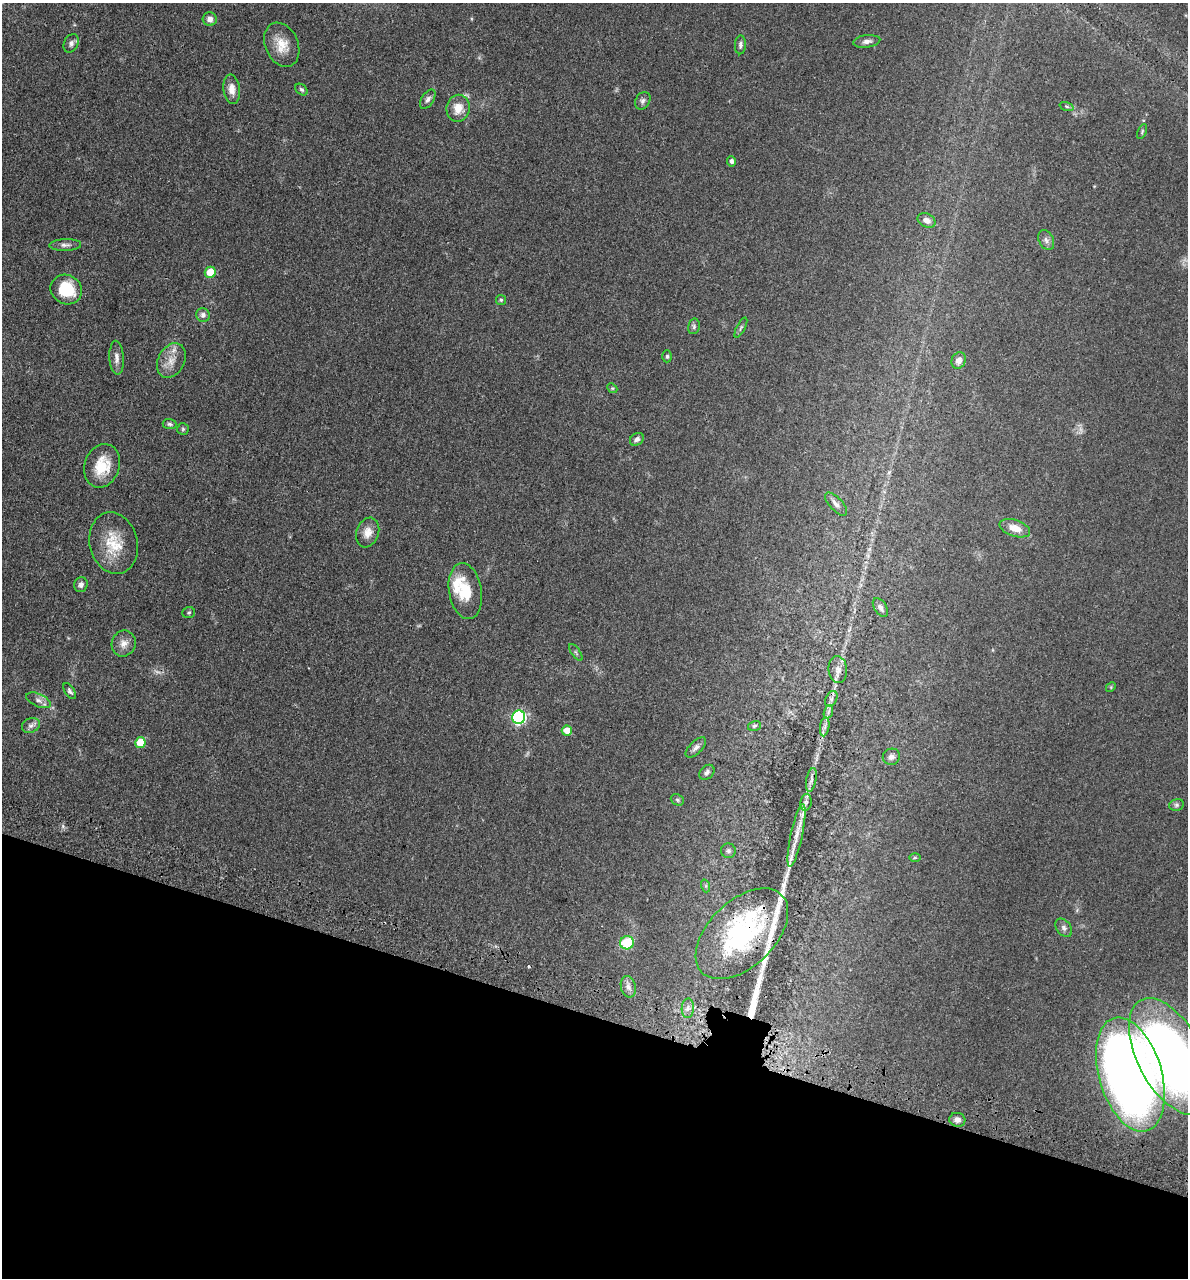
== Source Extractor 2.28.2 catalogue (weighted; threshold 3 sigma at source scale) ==
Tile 15 of 4 x 4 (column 3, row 4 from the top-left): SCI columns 2689-3874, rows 71-1346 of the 5260 x 5242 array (HDU 1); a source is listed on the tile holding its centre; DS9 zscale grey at full resolution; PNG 1190 x 1280 px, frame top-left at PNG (2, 3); each listed source drawn as its Kron ellipse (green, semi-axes under 4 px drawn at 4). Shown black and unused: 21% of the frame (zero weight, under 3 of 4 exposures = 7% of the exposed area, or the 3 px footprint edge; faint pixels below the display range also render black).
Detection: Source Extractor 2.28.2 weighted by HDU 2 'WHT'; one run over the whole footprint, this tile lists its part. Background 0.041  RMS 0.005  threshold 0.0223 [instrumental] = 3 sigma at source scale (4.5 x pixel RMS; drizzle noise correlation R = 1.50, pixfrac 1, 0.05/0.05 arcsec/px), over >= 5 px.
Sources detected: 82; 2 too faint to see at this stretch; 4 long thin detections or spike segments (spike, bleed or trail) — neither listed nor drawn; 4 inside a brighter listed object's ellipse — not listed separately; the other 72 listed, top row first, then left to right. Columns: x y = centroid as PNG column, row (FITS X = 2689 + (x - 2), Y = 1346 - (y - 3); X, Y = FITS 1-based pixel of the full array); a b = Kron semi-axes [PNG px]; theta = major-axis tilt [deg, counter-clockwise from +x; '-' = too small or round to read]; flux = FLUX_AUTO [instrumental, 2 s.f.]
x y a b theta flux
210 19 7 6 - 2.5
867 41 13 6 7 2.3
71 43 10 7 63 1.8
282 45 23 16 -66 8.8
740 45 9 5 87 1.3
232 89 15 8 -82 4.1
301 90 7 5 -39 0.9
428 99 11 6 57 1.8
643 101 9 7 56 1.5
1067 106 7 3 -19 0.66
458 108 13 11 80 6.6
1142 132 8 3 65 0.61
732 161 5 4 - 1.5
927 220 9 7 -25 2.8
1046 240 11 7 -63 1.8
65 245 16 6 2 2.1
210 272 5 5 - 8.4
66 290 16 14 -29 18
501 300 5 5 - 0.68
203 315 7 6 - 1.9
694 326 8 5 78 1.1
741 328 11 3 62 0.89
667 356 6 4 89 0.85
117 358 17 7 -87 2.9
171 360 18 13 62 6.6
959 360 8 7 - 2.9
612 388 5 4 - 0.57
169 424 7 5 -4 0.96
183 429 6 6 - 0.82
637 439 7 6 - 1.7
102 466 22 17 70 14
836 504 14 6 -47 2.5
1015 528 16 8 -19 6.4
368 533 15 11 69 4.6
114 543 31 24 -77 16
81 585 7 6 - 1.9
465 591 28 16 -81 15
880 607 10 6 -57 1.6
189 613 6 5 - 0.82
124 643 13 12 - 4
576 652 10 2 -55 0.64
838 670 13 9 -83 3.1
1111 687 5 4 - 0.6
70 691 9 5 -56 1.1
831 699 8 5 62 1.4
38 700 13 6 -24 2.5
828 712 7 4 71 1.1
519 717 7 6 - 74
31 725 9 7 25 1.9
754 726 6 5 - 0.87
825 727 9 4 81 1.6
567 730 5 5 - 6.5
140 742 5 5 - 11
696 747 13 6 44 2.1
891 757 8 8 - 1.9
707 772 8 6 45 1.7
811 780 12 5 79 1.6
677 800 7 5 -23 0.81
806 802 8 5 80 1.3
1176 805 7 5 15 1
796 835 32 6 78 6.7
728 851 7 7 - 1.2
915 858 6 4 1 0.61
706 886 6 4 -72 0.69
1064 928 10 7 -52 1.6
742 934 56 33 44 69
627 943 7 6 - 18
628 987 11 7 -76 2.6
688 1008 10 6 87 2.1
1170 1056 64 32 -62 280
1130 1074 59 31 -74 500
957 1120 8 7 - 2.1
Overlapping masked pixels (flux is a lower limit): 1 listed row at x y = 742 934
Isophote crosses this tile's border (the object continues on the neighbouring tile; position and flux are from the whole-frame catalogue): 1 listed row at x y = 1170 1056